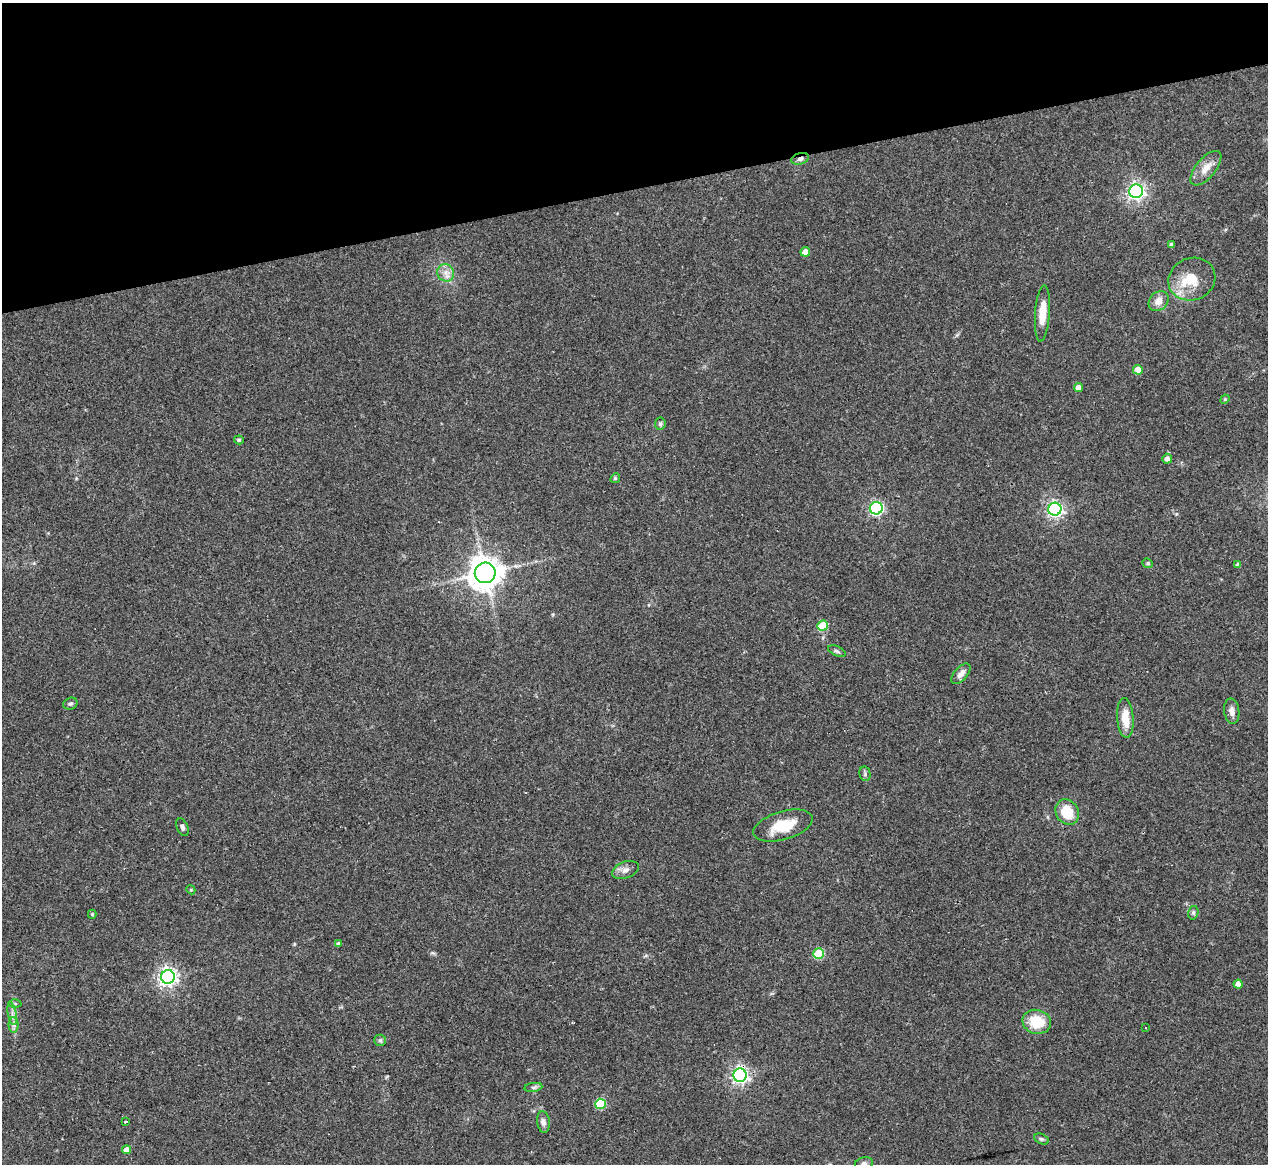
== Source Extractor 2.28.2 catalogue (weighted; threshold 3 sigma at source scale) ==
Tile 3 of 4 x 4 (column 3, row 1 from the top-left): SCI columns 2531-3796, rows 3742-4903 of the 5061 x 5039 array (HDU 1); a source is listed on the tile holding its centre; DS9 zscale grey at full resolution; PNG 1270 x 1166 px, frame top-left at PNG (2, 3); each listed source drawn as its Kron ellipse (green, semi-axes under 4 px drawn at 4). Shown black and unused: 16% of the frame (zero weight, under 3 of 4 exposures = <1% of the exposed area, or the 3 px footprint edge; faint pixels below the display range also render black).
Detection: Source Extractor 2.28.2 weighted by HDU 2 'WHT'; one run over the whole footprint, this tile lists its part. Background 0.0954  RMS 0.0058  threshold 0.026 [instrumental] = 3 sigma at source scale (4.5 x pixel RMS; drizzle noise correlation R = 1.50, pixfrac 1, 0.05/0.05 arcsec/px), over >= 5 px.
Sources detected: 55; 1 cosmic-ray / hot-pixel residue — neither listed nor drawn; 1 inside a brighter listed object's ellipse — not listed separately; the other 53 listed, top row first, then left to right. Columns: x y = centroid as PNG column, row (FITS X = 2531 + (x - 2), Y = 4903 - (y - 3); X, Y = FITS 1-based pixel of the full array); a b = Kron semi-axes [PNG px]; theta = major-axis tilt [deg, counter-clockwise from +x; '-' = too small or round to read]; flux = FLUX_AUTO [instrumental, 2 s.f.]
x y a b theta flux
800 159 9 5 17 1.9
1206 168 21 10 50 6.8
1136 191 7 6 - 210
1172 244 4 3 - 1.5
805 252 5 4 - 6.2
446 273 9 8 - 3.6
1192 279 24 21 23 15
1158 301 11 9 44 4.8
1042 313 28 7 86 11
1138 370 5 5 - 7.1
1078 387 4 4 - 3.9
1225 399 5 4 - 0.69
660 424 6 5 - 1.4
239 440 5 4 - 1.2
1167 459 5 5 - 2.7
615 478 5 4 - 0.76
876 508 6 6 - 120
1055 509 6 6 - 180
1148 563 5 4 - 0.81
1238 565 4 4 - 2.2
485 573 10 10 - 950
823 626 5 5 - 23
837 651 9 4 -25 1.3
961 674 12 6 49 3.3
70 704 7 6 - 1.3
1232 711 12 7 -82 3.5
1125 718 20 8 -86 10
865 774 7 5 -78 1.2
1067 812 13 11 -61 15
783 826 30 14 16 17
182 827 9 5 -67 1.8
625 870 14 8 22 3.2
191 890 5 3 - 0.54
1193 913 7 5 76 1.1
92 914 4 4 - 0.72
338 944 4 4 - 1.6
819 953 5 5 - 28
168 977 7 7 - 260
1238 984 4 4 - 4.8
15 1004 6 4 0 0.98
12 1014 11 3 -79 2.1
1037 1022 14 12 -14 17
14 1025 7 5 -89 1.8
1145 1028 3 3 - 1.1
380 1040 6 5 - 1.1
740 1075 6 6 - 200
533 1087 9 4 8 1.3
600 1104 5 5 - 28
126 1122 3 3 - 0.99
543 1122 11 6 -83 2.4
1041 1139 7 5 -26 1.1
127 1150 4 4 - 4.9
864 1164 9 6 15 2.2
Overlapping masked pixels (flux is a lower limit): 2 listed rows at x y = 800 159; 740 1075
Isophote crosses this tile's border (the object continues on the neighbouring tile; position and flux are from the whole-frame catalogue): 1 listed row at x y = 864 1164